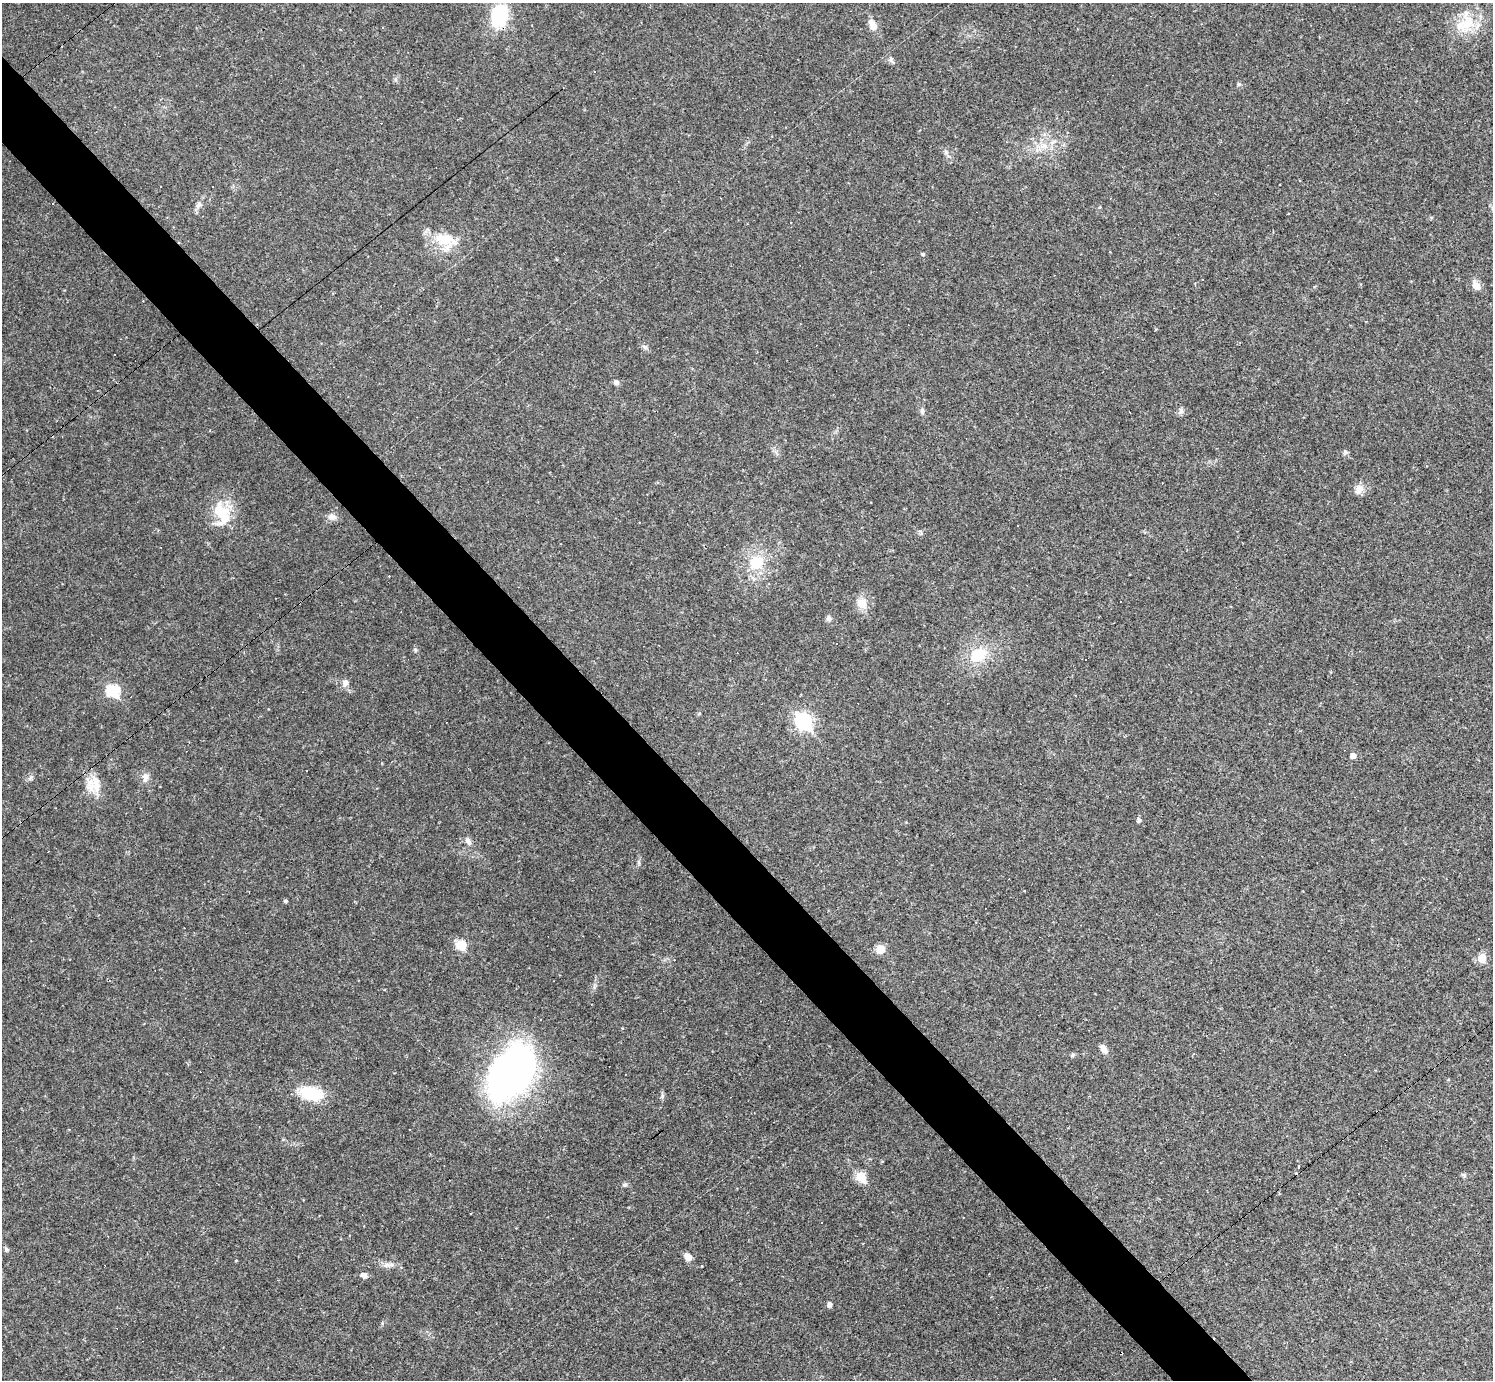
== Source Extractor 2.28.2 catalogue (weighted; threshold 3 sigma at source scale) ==
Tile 11 of 4 x 4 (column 3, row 3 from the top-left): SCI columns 2982-4472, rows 1673-3050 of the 5962 x 5960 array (HDU 1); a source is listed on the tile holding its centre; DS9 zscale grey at full resolution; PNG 1495 x 1382 px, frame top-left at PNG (2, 3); no overlay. Shown black and unused: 5% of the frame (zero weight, under 2 of 3 exposures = <1% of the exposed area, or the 3 px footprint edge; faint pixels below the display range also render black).
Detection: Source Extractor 2.28.2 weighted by HDU 2 'WHT'; one run over the whole footprint, this tile lists its part. Background 0.0346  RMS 0.0055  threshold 0.0246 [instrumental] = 3 sigma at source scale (4.5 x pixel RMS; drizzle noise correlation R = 1.50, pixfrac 1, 0.05/0.05 arcsec/px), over >= 5 px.
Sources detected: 87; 1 inside a brighter object's white glare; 25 cosmic-ray / hot-pixel residue — not listed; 2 inside a brighter listed object's ellipse — not listed separately; the other 59 listed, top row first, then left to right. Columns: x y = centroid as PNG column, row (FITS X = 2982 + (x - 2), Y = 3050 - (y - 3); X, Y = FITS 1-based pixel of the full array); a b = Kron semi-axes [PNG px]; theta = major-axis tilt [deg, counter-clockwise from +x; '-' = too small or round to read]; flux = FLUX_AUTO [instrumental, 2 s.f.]
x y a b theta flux
499 16 18 13 75 40
1466 23 31 18 54 17
873 25 15 8 -63 5.2
890 59 8 6 73 1.4
396 79 7 4 71 0.97
1239 84 6 4 14 1.1
1049 135 6 4 -20 0.9
1044 146 12 8 -27 4.8
946 152 7 4 -71 1.1
213 186 3 2 - 0.45
199 205 13 6 64 2.4
441 238 18 16 -24 12
923 254 4 3 - 0.96
1476 286 13 9 -56 4
333 293 3 3 - 0.36
645 347 8 4 -45 1.3
616 382 7 6 - 1.7
922 411 9 5 -82 1.5
1181 411 9 6 84 1.6
1345 452 7 5 -23 1.1
1359 489 14 11 51 4
220 512 24 23 - 18
332 517 10 8 -12 3.4
757 562 21 17 32 16
862 603 15 14 - 6.3
828 618 8 6 -89 1.5
415 650 6 5 - 0.9
978 655 19 15 26 17
345 683 10 8 74 2.7
113 691 7 6 - 50
699 714 5 3 - 0.55
803 721 8 7 - 140
1353 756 5 5 - 3.2
30 777 10 3 50 1.1
145 777 13 8 83 3.4
96 784 29 15 -88 11
1139 820 5 5 - 1.6
468 841 11 7 -53 2.3
639 862 7 4 -90 1
286 901 4 4 - 0.91
354 901 4 3 - 0.48
461 945 7 7 - 15
880 949 8 7 - 7
1482 958 10 9 - 6.1
1103 1049 11 7 -61 2.9
1072 1055 7 4 45 0.83
511 1073 60 38 57 200
311 1093 23 13 -14 25
662 1096 7 4 72 0.96
1299 1168 3 3 - 1.1
1464 1175 6 5 - 0.96
861 1177 6 6 - 20
625 1185 7 6 - 1.1
1336 1208 3 2 - 0.3
6 1249 7 6 - 1
688 1257 9 7 -54 3.5
388 1265 17 6 6 3
364 1275 9 7 -17 2.1
830 1305 5 5 - 2.1
Overlapping masked pixels (flux is a lower limit): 2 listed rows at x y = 499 16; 511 1073
Unlisted compact peaks at least as high as the median listed source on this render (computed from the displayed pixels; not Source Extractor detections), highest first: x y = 382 1323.